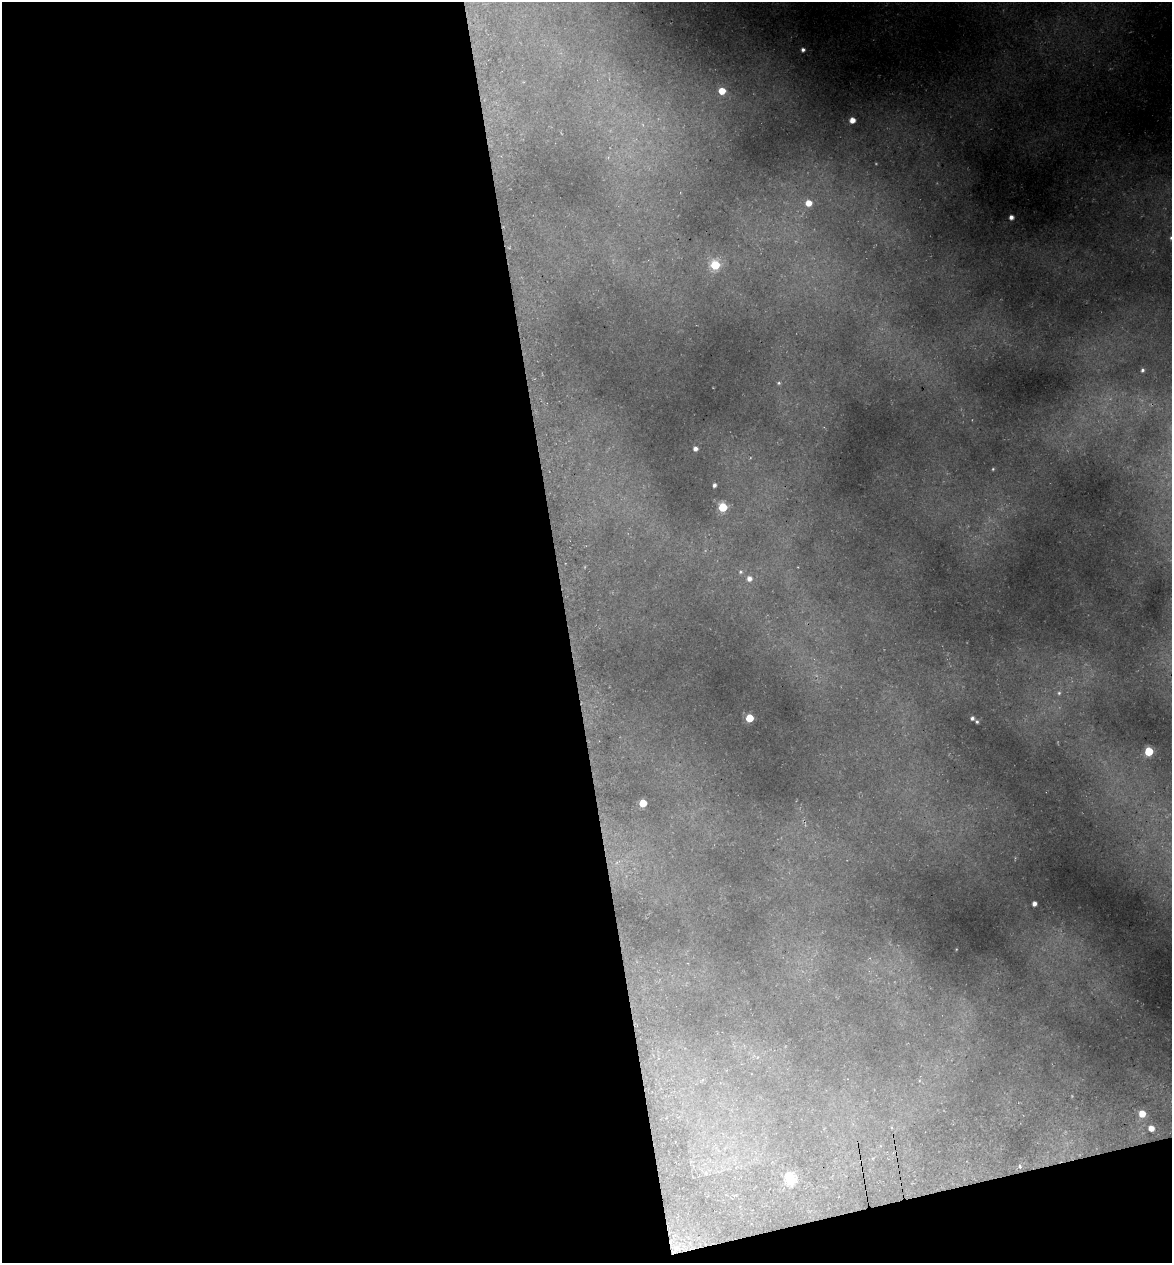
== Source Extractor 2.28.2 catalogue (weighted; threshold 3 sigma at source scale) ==
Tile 13 of 4 x 4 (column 1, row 4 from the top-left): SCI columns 145-1314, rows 75-1335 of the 4922 x 5194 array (HDU 1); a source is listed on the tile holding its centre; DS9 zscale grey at full resolution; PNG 1174 x 1265 px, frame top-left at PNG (2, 2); no overlay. Shown black and unused: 51% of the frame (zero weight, under 3 of 5 exposures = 5% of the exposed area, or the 3 px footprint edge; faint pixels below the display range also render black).
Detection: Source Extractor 2.28.2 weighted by HDU 2 'WHT'; one run over the whole footprint, this tile lists its part. Background 0.224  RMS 0.0099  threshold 0.0444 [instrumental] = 3 sigma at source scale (4.5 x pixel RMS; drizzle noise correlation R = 1.50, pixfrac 1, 0.0396/0.0396 arcsec/px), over >= 5 px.
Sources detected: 26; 1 too faint to see at this stretch — not listed; the other 25 listed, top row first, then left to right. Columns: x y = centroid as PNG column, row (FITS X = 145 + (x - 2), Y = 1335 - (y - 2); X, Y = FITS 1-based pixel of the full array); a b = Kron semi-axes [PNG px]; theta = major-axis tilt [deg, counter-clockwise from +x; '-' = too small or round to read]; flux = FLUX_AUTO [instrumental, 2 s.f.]
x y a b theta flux
803 50 5 5 - 3.2
722 91 5 5 - 19
852 120 5 4 - 9.6
808 203 6 6 - 13
1011 217 4 4 - 4.6
1171 238 5 5 - 2.1
715 265 6 5 - 57
1142 370 4 4 - 2
779 383 5 5 - 1.5
695 449 4 4 - 4.2
993 469 4 3 - 1
714 485 4 3 - 2.9
723 507 5 5 - 56
740 572 6 5 - 1.8
749 579 6 6 - 5
1059 693 5 5 - 2.1
749 718 5 5 - 31
972 718 4 4 - 2.7
977 722 3 3 - 1.6
1149 751 5 5 - 48
643 803 5 5 - 29
1034 904 4 4 - 4.7
1142 1114 6 5 - 19
1151 1128 7 6 - 10
790 1179 6 5 - 86
Isophote crosses this tile's border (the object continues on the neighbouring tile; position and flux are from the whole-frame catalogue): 1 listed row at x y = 1171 238